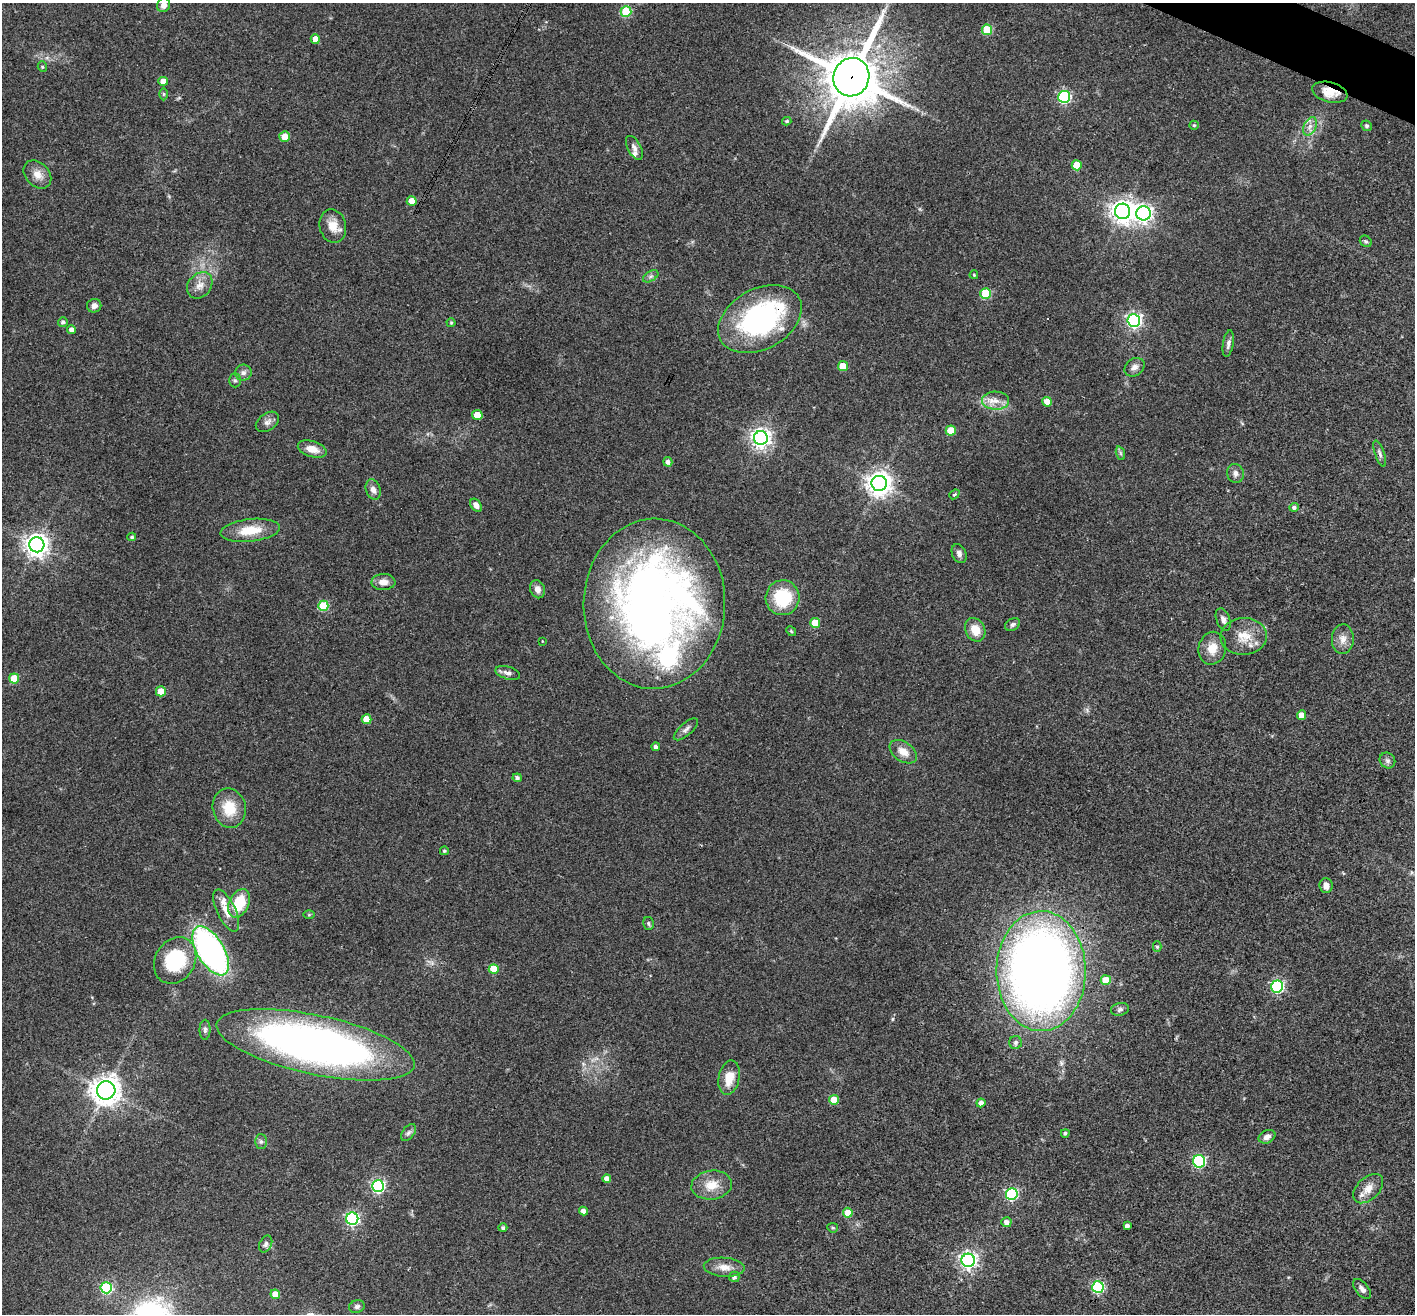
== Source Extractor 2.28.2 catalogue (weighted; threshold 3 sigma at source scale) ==
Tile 10 of 4 x 4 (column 2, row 3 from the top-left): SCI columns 1418-2830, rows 1591-2902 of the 5657 x 5669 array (HDU 1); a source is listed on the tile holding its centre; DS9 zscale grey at full resolution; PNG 1417 x 1316 px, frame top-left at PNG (2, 3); each listed source drawn as its Kron ellipse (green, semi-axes under 4 px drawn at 4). Shown black and unused: <1% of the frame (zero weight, under 3 of 4 exposures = <1% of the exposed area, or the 3 px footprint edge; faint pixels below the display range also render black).
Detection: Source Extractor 2.28.2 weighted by HDU 2 'WHT'; one run over the whole footprint, this tile lists its part. Background 0.0339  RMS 0.0047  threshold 0.0211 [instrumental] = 3 sigma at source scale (4.5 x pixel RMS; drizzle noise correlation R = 1.50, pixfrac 1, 0.05/0.05 arcsec/px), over >= 5 px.
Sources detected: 136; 1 inside a brighter object's white glare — neither listed nor drawn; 5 inside a brighter listed object's ellipse — not listed separately; the other 130 listed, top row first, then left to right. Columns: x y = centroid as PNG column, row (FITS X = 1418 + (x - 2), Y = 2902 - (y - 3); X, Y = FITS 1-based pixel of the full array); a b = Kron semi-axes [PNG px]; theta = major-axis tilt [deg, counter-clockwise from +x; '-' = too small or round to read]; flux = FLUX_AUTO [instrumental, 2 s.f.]
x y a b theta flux
164 5 7 6 - 3
626 12 5 5 - 30
987 30 5 5 - 24
315 39 4 4 - 6.1
42 67 5 4 - 0.74
851 77 19 18 - 2400
163 81 4 4 - 5.6
1330 92 18 10 -14 7
164 94 6 4 90 0.7
1064 97 6 6 - 69
787 121 4 3 - 0.73
1194 125 5 4 - 0.56
1310 126 10 6 62 2.5
1367 126 5 5 - 0.88
285 137 5 5 - 7.9
634 148 13 6 -63 2.2
1077 165 5 5 - 12
37 174 16 12 -46 4.8
412 201 5 5 - 8.9
1123 211 7 7 - 370
1144 213 7 7 - 170
333 226 17 13 -77 6.1
1366 241 6 5 - 0.89
974 275 4 3 - 0.56
651 276 8 5 31 1.2
200 285 14 11 49 4.3
986 294 5 5 - 26
94 306 7 7 - 2.2
760 319 45 30 29 81
1134 321 6 6 - 130
63 322 5 5 - 1.3
451 323 4 4 - 0.48
72 330 4 4 - 3.3
1228 343 13 5 80 2
843 366 5 5 - 14
1135 367 11 8 37 2.3
243 373 8 8 - 1.9
235 380 7 6 - 1
996 401 13 9 -1 4.7
1047 402 5 4 - 6.8
477 415 5 5 - 9.5
267 422 13 8 36 2.3
951 431 5 5 - 11
761 438 7 7 - 250
312 449 15 8 -17 5
1120 453 7 4 -71 0.79
1380 453 14 5 -71 1.4
668 462 5 4 - 1.6
1235 473 9 8 - 2.1
879 483 7 7 - 430
373 490 10 7 -70 2.6
954 494 5 4 - 0.96
476 505 7 5 -53 2.7
1294 507 5 4 - 1.2
250 530 30 11 6 12
132 537 4 4 - 0.86
37 545 7 7 - 380
959 554 10 7 -65 1.9
383 582 12 8 2 3.6
538 589 9 7 -70 2.6
782 598 17 17 - 22
654 604 85 71 88 350
323 606 5 5 - 23
1223 620 12 6 -69 1.9
815 623 5 5 - 13
1013 624 8 5 30 1.2
975 630 12 9 -64 6.5
791 631 5 4 - 0.55
1244 636 23 18 2 9.8
1343 639 15 11 86 4
542 641 4 2 - 0.3
1212 648 16 14 77 6.7
508 673 13 6 -16 1.9
14 678 5 5 - 12
161 691 5 5 - 8.5
1302 715 5 4 - 5.9
367 719 5 5 - 9.5
686 729 15 6 40 1.9
656 747 4 4 - 1.4
903 752 15 9 -35 5.1
1387 760 8 7 - 1.5
517 778 4 4 - 1.3
229 808 20 16 -79 12
444 851 4 4 - 0.8
1326 886 7 6 - 2.7
239 903 15 9 65 16
226 910 23 9 -64 6.5
309 915 6 4 1 0.56
648 923 6 5 - 0.91
1157 947 5 4 - 0.75
211 951 27 13 -59 130
175 960 24 20 59 33
494 969 5 5 - 13
1041 971 60 44 -90 500
1106 980 5 5 - 11
1277 986 6 6 - 75
1120 1009 9 6 10 1.3
205 1030 10 5 89 1.4
1016 1042 6 6 - 1.1
315 1045 101 29 -12 280
729 1078 17 10 77 8.2
106 1090 9 9 - 540
834 1100 5 5 - 9.1
981 1103 4 4 - 2.5
408 1133 10 6 53 1.4
1065 1133 4 4 - 0.83
1267 1137 9 6 25 2.3
261 1141 7 6 - 1.1
1199 1161 6 6 - 64
607 1179 4 4 - 3.1
712 1185 20 14 8 8
378 1186 6 6 - 83
1368 1189 18 11 43 5.2
1012 1194 6 6 - 59
583 1211 4 4 - 2.6
848 1213 5 4 - 8.7
352 1219 6 6 - 86
1006 1222 5 5 - 2.5
1127 1226 4 4 - 1.8
503 1228 4 4 - 1.1
833 1228 5 4 - 0.65
266 1244 9 6 64 1.5
968 1260 6 6 - 180
724 1267 20 9 -4 4.9
734 1277 5 5 - 1.5
1098 1287 6 6 - 55
106 1288 5 5 - 47
1362 1289 12 6 -51 2.1
275 1294 5 4 - 5.4
357 1306 8 6 16 1.4
Overlapping masked pixels (flux is a lower limit): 4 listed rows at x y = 851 77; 1330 92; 760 319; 1041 971
Isophote crosses this tile's border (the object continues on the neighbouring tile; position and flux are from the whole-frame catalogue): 2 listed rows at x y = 164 5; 626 12